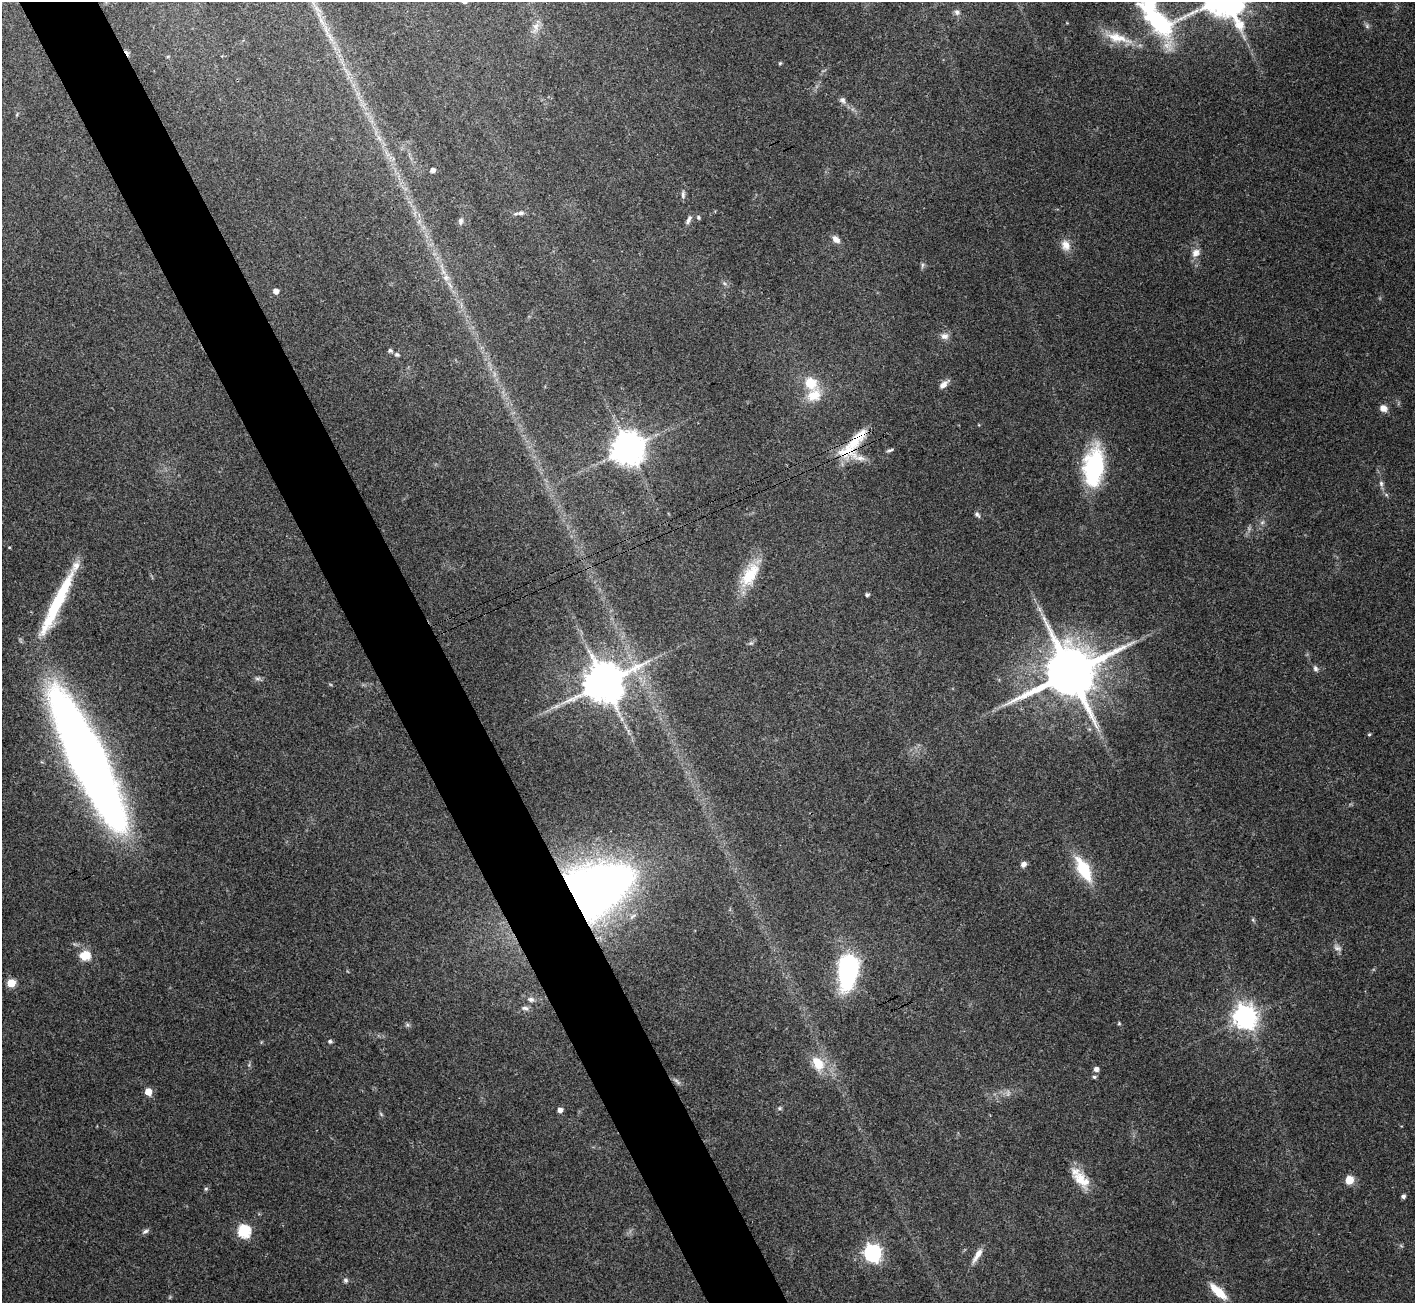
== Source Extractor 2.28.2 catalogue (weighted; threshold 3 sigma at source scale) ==
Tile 11 of 4 x 4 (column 3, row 3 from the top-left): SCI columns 2836-4248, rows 1466-2766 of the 5673 x 5664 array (HDU 1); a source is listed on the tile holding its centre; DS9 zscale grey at full resolution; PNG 1417 x 1305 px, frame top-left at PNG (2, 2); no overlay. Shown black and unused: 6% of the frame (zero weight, under 3 of 4 exposures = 2% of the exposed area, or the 3 px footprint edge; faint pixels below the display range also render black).
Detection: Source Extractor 2.28.2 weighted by HDU 2 'WHT'; one run over the whole footprint, this tile lists its part. Background 0.114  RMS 0.0059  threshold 0.0265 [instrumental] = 3 sigma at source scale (4.5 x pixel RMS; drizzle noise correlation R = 1.50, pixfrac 1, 0.05/0.05 arcsec/px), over >= 5 px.
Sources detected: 78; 1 too faint to see at this stretch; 2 inside a brighter object's white glare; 1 cosmic-ray / hot-pixel residue — not listed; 2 inside a brighter listed object's ellipse — not listed separately; the other 72 listed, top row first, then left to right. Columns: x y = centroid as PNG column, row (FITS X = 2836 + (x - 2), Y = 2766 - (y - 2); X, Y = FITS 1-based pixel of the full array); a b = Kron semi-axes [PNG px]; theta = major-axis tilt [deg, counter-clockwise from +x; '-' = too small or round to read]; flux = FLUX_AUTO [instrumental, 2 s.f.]
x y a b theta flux
957 12 8 7 - 2.1
1159 22 33 22 -18 75
536 26 12 9 78 3.9
1118 38 38 12 -15 13
780 63 5 4 - 0.63
842 100 8 7 - 1.9
433 170 4 4 - 2.9
683 194 11 4 83 1.6
521 213 9 7 4 2.1
698 217 6 4 -72 0.83
689 220 13 5 65 2.1
460 221 9 6 80 1.9
836 239 10 7 -40 3.7
1066 245 15 11 -72 5.3
1196 253 12 10 52 4.2
922 265 8 4 82 1.2
276 291 5 4 - 4.5
944 336 11 9 -5 3.3
390 350 6 5 - 1.2
397 355 7 5 -25 1.1
811 383 13 11 -39 14
944 384 14 6 42 3.4
814 395 21 17 29 12
1383 408 9 7 -27 3.9
857 439 39 15 51 18
628 448 9 9 - 1100
890 450 9 4 17 1.2
1094 467 46 22 84 53
1381 483 8 6 -87 1.7
977 515 8 5 -39 1.4
1262 522 7 5 30 1.4
750 575 37 17 60 20
867 595 4 4 - 1.2
57 603 84 11 64 46
751 643 6 5 - 1.1
1315 668 8 6 -60 1.6
1070 673 16 14 27 4000
257 679 9 4 0 1.5
604 683 12 11 - 2100
556 706 8 4 36 1.8
1369 734 4 3 - 0.69
88 759 99 22 -64 900
1023 864 6 6 - 2.8
1084 869 31 12 -61 25
591 892 56 34 31 640
1337 948 12 6 -14 2.3
85 955 10 8 13 12
848 971 31 16 83 95
11 983 5 5 - 20
531 999 9 7 -14 2.2
525 1008 11 5 -2 1.9
1245 1017 8 8 - 520
1119 1023 5 4 - 0.66
330 1041 5 4 - 1.3
818 1063 22 14 -57 13
1096 1069 5 5 - 2.8
1094 1077 5 5 - 1.1
677 1081 13 4 -45 1.7
148 1092 5 5 - 9.5
780 1108 6 5 - 0.93
560 1110 4 4 - 3.4
381 1114 7 4 -46 0.82
1081 1180 28 15 -43 13
1349 1180 5 5 - 22
206 1189 6 5 - 0.99
1403 1196 4 4 - 1.7
146 1231 9 5 29 1.6
244 1231 6 6 - 70
872 1253 7 7 - 220
977 1255 22 6 57 5.1
345 1280 7 6 - 1.3
1218 1291 24 9 -43 12
Overlapping masked pixels (flux is a lower limit): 2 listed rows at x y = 857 439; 591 892
Unlisted compact peaks at least as high as the median listed source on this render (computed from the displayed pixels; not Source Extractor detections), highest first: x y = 1239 25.